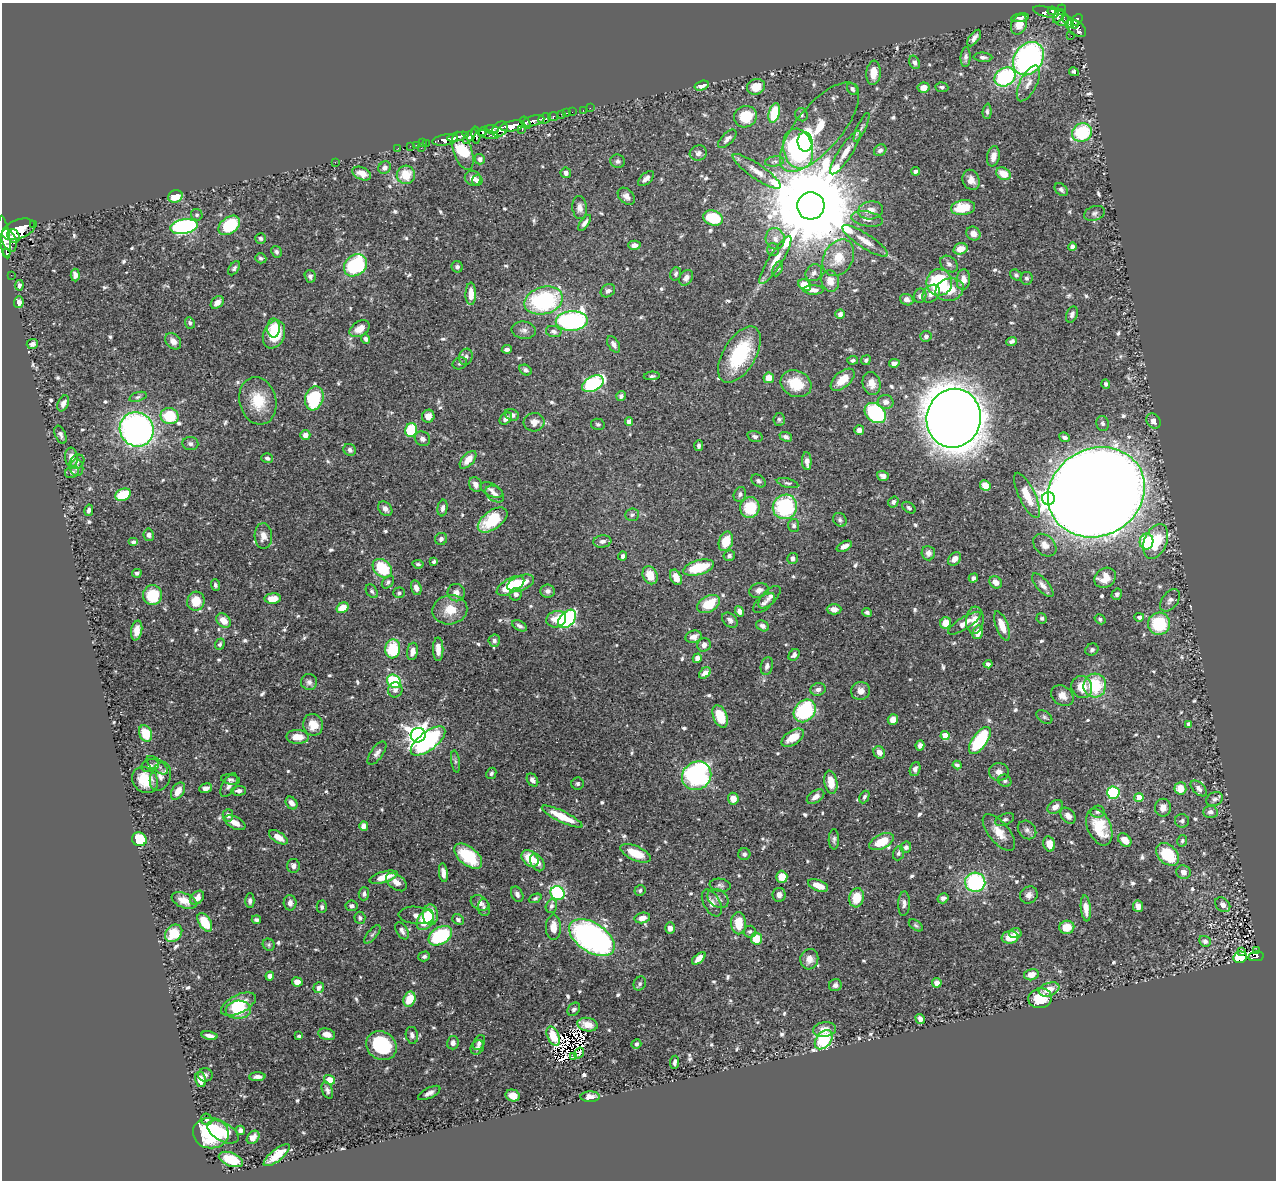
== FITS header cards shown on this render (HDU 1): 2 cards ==
NAXIS1  =                 1274
NAXIS2  =                 1178

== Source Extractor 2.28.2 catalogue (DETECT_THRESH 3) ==
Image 1274 x 1178 px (HDU 1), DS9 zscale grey, 1 PNG px = 1 image px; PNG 1278 x 1182 px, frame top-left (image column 1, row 1178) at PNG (2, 3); each listed source drawn as its Kron ellipse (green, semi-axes under 4 px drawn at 4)
Background 0.447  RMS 0.014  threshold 0.0434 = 3 sigma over >= 5 px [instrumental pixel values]
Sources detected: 730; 8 with non-positive FLUX_AUTO (blend fragments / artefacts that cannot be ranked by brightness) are neither listed nor drawn; of the other 722, the 500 brightest by FLUX_AUTO listed and drawn (222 fainter detections omitted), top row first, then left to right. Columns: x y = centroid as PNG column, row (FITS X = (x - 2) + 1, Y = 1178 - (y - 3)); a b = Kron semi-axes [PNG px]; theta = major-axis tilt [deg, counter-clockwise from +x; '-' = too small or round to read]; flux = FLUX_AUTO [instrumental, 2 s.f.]
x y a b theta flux
1061 10 5 4 - 210
1052 11 4 3 - 98
1046 12 13 5 -15 150
1058 16 8 3 58 120
1020 18 9 4 9 3.3
1061 18 8 7 - 210
1077 20 7 4 46 220
1068 22 7 3 -55 190
1075 24 4 2 - 91
1019 25 10 7 64 15
1076 28 11 7 -36 360
1071 36 2 2 - 6
974 38 9 5 54 4.9
966 57 10 5 87 3.2
983 57 9 4 -4 3.3
1028 59 18 14 54 270
914 62 7 5 -62 3.3
1074 72 5 3 - 2.5
873 73 12 7 85 15
1005 77 11 8 32 98
1028 83 19 8 64 9.6
702 86 7 4 18 8.2
756 87 9 7 18 17
923 87 6 5 - 10
942 87 6 4 -5 2
852 89 6 5 - 3
590 108 2 2 - 2.3
583 110 2 2 - 4.3
987 111 8 4 86 2.3
572 112 2 2 - 4.1
566 113 3 2 - 8
774 113 10 5 75 40
562 114 3 3 - 23
801 115 7 6 - 2.3
553 117 5 3 - 74
745 117 11 10 - 34
545 119 6 5 - 160
533 121 11 5 14 530
525 123 7 4 -57 230
512 126 12 5 10 1000
820 127 55 22 50 52
862 127 15 4 64 3.8
491 129 7 4 -5 180
500 129 9 6 39 460
522 129 3 3 - 70
483 131 5 4 - 230
1082 133 10 9 - 63
476 135 8 4 -85 210
489 135 10 3 -12 67
470 136 9 4 48 210
458 137 11 4 14 550
727 139 12 5 45 4.8
445 140 13 5 11 640
805 142 9 7 -83 62
422 143 2 2 - 6.9
426 143 3 2 - 12
416 145 2 2 - 4.7
410 146 2 2 - 5.1
398 148 2 2 - 6.2
421 148 2 2 - 24
798 149 20 14 -75 170
880 150 7 5 39 3.2
463 151 20 9 -71 45
845 152 26 6 57 12
698 153 8 7 - 4.1
993 156 10 6 78 7.3
480 159 5 5 - 3.9
618 161 7 6 - 3
774 161 10 5 9 2.7
335 162 2 2 - 67
385 168 7 5 40 4.5
757 171 29 7 -34 13
916 171 4 3 - 2.4
362 173 10 6 -24 8.4
566 173 5 5 - 3.5
1003 174 8 6 -28 15
406 175 9 9 - 22
473 178 8 7 - 6.2
646 179 10 5 42 4.6
477 180 5 5 - 3.2
971 180 10 8 -65 7
1061 190 7 5 -46 2.7
175 196 7 6 - 12
626 196 10 7 -45 5.5
811 206 13 13 - 26000
580 208 12 7 -83 6
963 208 12 7 7 28
871 210 12 9 9 8.2
1094 213 11 7 18 3.8
197 215 6 5 - 2.2
713 218 10 7 -16 48
867 219 16 7 -10 7
585 223 9 4 54 4.3
33 224 3 3 - 50
229 225 12 8 36 59
184 227 14 7 10 180
18 229 17 9 20 1900
973 234 7 6 - 7.9
14 236 7 5 -62 550
4 237 21 5 -81 1600
261 238 5 5 - 2.3
775 239 10 9 - 7.3
9 240 12 7 -70 830
865 241 27 7 -33 11
634 245 6 4 -1 4.3
1072 246 4 4 - 3.5
960 249 7 5 17 11
773 250 6 6 - 2.3
6 252 3 2 - 120
276 252 6 5 - 2.2
261 258 6 5 - 2.2
838 258 19 14 60 23
775 260 28 7 58 13
949 264 10 7 -38 4.2
355 265 12 10 40 100
457 267 6 5 - 2.7
234 268 8 4 56 2.2
778 269 8 4 66 2
814 273 9 7 48 3.9
676 274 7 5 71 2.3
11 275 2 2 - 4.4
75 275 6 4 -86 4.4
1016 275 6 5 - 2.1
310 276 6 5 - 3
686 278 8 6 59 4.5
1026 278 6 6 - 2.1
963 280 10 6 82 7.8
830 281 11 8 -73 8.5
939 282 13 13 - 99
19 285 5 4 - 2.5
805 285 7 5 -35 19
813 290 10 4 -1 5.1
949 290 14 11 17 16
608 291 8 6 32 3.3
471 294 11 5 90 11
931 294 10 7 48 7.1
920 296 7 6 - 3.2
907 300 7 5 -25 4.5
544 301 19 13 15 120
19 302 5 5 - 4.9
217 302 7 5 45 5.9
840 314 5 4 - 4
1072 314 8 5 69 3.1
572 321 16 10 3 220
190 323 6 5 - 2.1
274 328 9 6 -89 9.8
360 329 11 7 31 10
524 330 12 8 -7 4.8
554 331 8 5 -11 3
274 334 14 10 67 32
926 336 5 5 - 3.8
366 339 5 4 - 2.9
173 341 9 7 -46 6.6
1012 341 5 4 - 2.7
32 344 5 5 - 4.4
613 344 9 5 -59 4.4
507 349 5 4 - 2.6
739 355 31 16 59 73
466 357 8 6 73 3.4
853 360 5 4 - 2.1
866 360 5 4 - 2
460 363 7 6 - 2.2
894 363 5 4 - 3.9
526 370 6 5 - 2.9
652 376 8 4 4 2
769 378 5 5 - 11
843 380 14 8 41 17
872 383 11 9 -77 8.5
593 384 11 7 28 130
796 384 16 13 -25 26
1106 384 5 4 - 2.7
621 396 5 4 - 2.6
138 397 9 4 19 2.1
314 398 12 9 72 65
258 401 24 18 -76 29
886 402 8 7 - 5
63 403 8 5 67 4.9
875 413 11 9 -40 100
512 415 7 5 -27 4.5
170 416 9 8 - 39
428 416 6 6 - 6
954 418 29 27 77 3100
506 419 7 5 41 4.3
779 419 6 5 - 2
629 421 5 4 - 4.5
1154 421 8 6 -52 6
534 422 10 9 - 6.9
1102 423 7 6 - 3.1
598 424 7 5 -13 2
137 429 17 16 - 370
411 430 7 6 - 51
859 430 5 5 - 4.6
60 435 9 5 -67 3.1
305 435 5 5 - 6.6
755 437 8 5 -19 2.8
786 437 6 4 -22 3.1
1064 437 5 4 - 3.5
422 439 8 7 - 4.4
190 444 8 6 -7 2.8
699 446 5 4 - 3
350 450 6 5 - 3.7
71 457 10 6 -85 8.4
267 458 6 5 - 2.4
468 460 11 5 48 9.6
807 461 9 5 -87 5.4
77 462 8 6 42 2.8
77 468 8 6 -86 3.8
72 472 7 5 29 2.6
883 476 6 5 - 3.4
759 481 8 5 -36 2.5
788 483 11 4 -15 2.4
476 484 7 6 - 6.1
985 485 6 5 - 12
491 490 12 6 -26 4.3
1096 492 50 43 28 5400
495 494 10 7 -37 3.9
740 494 7 6 - 3
123 495 8 5 24 36
1027 495 25 8 -64 19
1048 498 6 6 - 320
893 502 5 5 - 2.8
750 507 10 9 - 34
785 507 12 12 - 84
443 508 8 5 82 3.7
909 508 7 5 -34 2.1
385 509 8 6 -48 4.6
89 510 6 4 77 2.9
632 515 7 6 - 2.6
493 520 17 9 36 47
840 520 7 6 - 2.9
794 525 6 5 - 2.7
149 535 6 5 - 2.7
263 536 13 9 -87 7.8
441 539 6 6 - 2.9
602 541 9 6 7 4
726 541 10 7 70 19
1156 541 18 11 67 40
134 542 5 3 - 2.6
1147 542 8 7 - 48
1045 545 13 9 -43 7.9
844 546 8 4 27 5.2
928 553 7 6 - 5.1
623 556 4 4 - 4.9
729 556 6 5 - 2.2
793 558 5 5 - 3.9
954 559 7 5 48 5.7
434 562 4 3 - 2
418 564 6 3 -7 1.9
699 567 16 7 16 41
382 568 11 8 -44 52
137 573 5 4 - 2.2
650 575 9 7 -66 17
676 577 8 5 -65 12
973 578 5 4 - 3.2
1105 578 11 9 35 19
388 582 7 5 47 2.4
996 582 7 5 -42 7.4
521 583 14 7 21 19
215 585 6 4 -70 2.3
1043 585 14 6 -49 6.3
510 586 15 7 30 39
416 588 7 5 -74 5
759 590 10 7 17 5.3
372 591 7 5 -54 2.2
548 591 7 6 - 4.8
399 593 6 5 - 2.3
456 593 9 8 - 6.5
516 594 6 6 - 4.6
1117 594 6 5 - 2.8
153 595 10 9 - 40
769 597 14 7 46 4.8
273 599 8 5 3 12
1170 600 13 8 52 5
196 601 9 8 - 21
764 603 13 6 40 4.1
709 604 12 8 28 29
342 608 6 5 - 16
834 609 7 5 0 6.1
450 610 17 14 11 21
739 611 5 4 - 4.2
867 612 5 4 - 2.4
1139 617 5 4 - 3.4
1042 618 5 5 - 2
556 619 10 8 18 14
567 619 11 7 46 180
1100 619 6 4 -32 2.1
730 620 9 6 -43 3.4
975 620 14 8 86 11
223 621 8 6 -44 12
946 623 6 5 - 11
964 623 19 6 32 9.9
1159 624 11 11 - 54
520 626 8 4 -28 3.1
762 626 7 5 -29 3.5
1002 626 15 6 -69 14
137 630 10 5 79 7.7
978 632 7 5 74 11
693 637 8 6 17 7.5
494 641 6 5 - 2.8
220 644 6 4 69 2.2
704 645 7 6 - 5
393 649 9 7 83 45
438 649 12 5 -89 8
1092 650 7 6 - 2.5
413 651 9 5 80 7.6
794 655 6 5 - 3.8
697 658 5 4 - 5.3
988 664 4 4 - 3.2
767 666 9 6 77 3.9
705 673 7 4 41 7.3
394 681 7 6 - 68
309 682 8 8 - 4
1095 685 12 11 - 46
1082 687 11 10 - 17
818 689 7 6 - 4.7
395 690 7 7 - 4.3
860 691 9 9 - 7.3
1062 696 12 9 -35 7.6
805 711 12 10 48 88
720 716 12 7 -67 30
1044 717 9 5 -35 2.2
893 719 5 5 - 7.7
1189 724 4 4 - 3.1
313 725 11 10 - 13
146 733 8 6 -64 23
418 735 7 7 - 680
945 735 4 4 - 14
298 737 11 7 -2 14
793 738 13 7 33 17
980 740 16 7 55 80
428 741 20 9 38 150
920 746 5 4 - 3.8
879 752 6 5 - 7.7
377 753 13 6 54 4.4
455 761 11 4 -82 2.5
150 765 9 6 18 2.9
157 765 13 6 -37 3.4
957 765 4 3 - 2.2
915 769 7 5 71 4.2
999 772 10 9 - 5.4
491 773 6 4 60 2
697 776 15 13 39 230
160 777 15 10 70 6.7
230 779 9 5 -11 2.7
145 780 14 12 -49 24
532 780 7 5 -55 4.6
1005 781 7 6 - 2.4
831 782 12 6 -80 17
578 784 6 6 - 2.5
229 785 13 6 61 5.4
206 788 7 4 17 5.2
1180 788 6 6 - 13
1199 789 10 5 -44 4.9
178 791 9 6 59 9.8
239 791 7 5 3 3.7
1113 793 6 6 - 85
816 797 9 6 33 6.1
864 797 7 4 63 2.3
1139 797 4 4 - 18
733 799 6 5 - 9.3
1215 799 9 6 23 3.6
291 803 7 5 -54 5.5
1055 807 8 6 36 6.6
1163 808 9 8 - 6.7
1097 812 7 6 - 2.8
1210 812 7 6 - 3.8
228 815 6 5 - 4.3
1068 816 9 6 -49 4.7
562 817 22 5 -26 27
1005 820 10 5 23 3.1
1182 821 7 6 - 2.7
235 823 11 6 -27 7.6
364 826 5 4 - 5.7
1099 827 19 11 -68 37
1027 830 10 8 -46 3.9
999 832 22 10 -51 15
278 837 10 5 -32 11
139 839 7 6 - 43
834 839 10 5 89 2.7
1125 840 7 5 -44 10
1182 841 6 5 - 2
882 842 13 7 26 25
1049 844 8 6 -76 9.3
906 847 6 5 - 3
636 853 16 7 -23 25
898 853 7 5 68 2.1
744 854 6 6 - 2.7
1168 854 13 9 -45 42
468 856 16 9 -39 40
530 858 10 7 -45 22
537 862 9 6 -61 6.5
293 866 7 6 - 3.8
1183 872 7 7 - 5.2
443 873 9 4 -81 5.4
384 877 15 5 16 15
782 877 6 5 - 14
396 882 12 7 -36 6.9
975 882 10 9 - 100
720 885 10 6 -8 3
818 885 10 5 -22 12
640 890 6 5 - 2.2
558 893 7 6 - 100
364 894 6 5 - 2.9
517 894 8 5 -64 3.3
779 895 7 6 - 5
1029 895 9 8 - 5.1
197 898 8 6 45 6.8
535 898 6 4 23 2
857 898 10 7 76 22
943 898 5 5 - 3.2
718 899 11 8 -36 5.5
184 900 13 7 -22 11
250 901 7 4 90 3
290 903 7 6 - 5.1
480 903 9 7 -31 5.5
712 903 15 8 -61 7.4
904 904 12 6 87 4.6
1223 905 8 6 -42 4.8
352 906 6 5 - 3.2
551 906 7 5 72 2.9
1138 906 6 5 - 6.5
322 907 6 5 - 2.5
484 908 8 6 -84 2.4
1086 908 13 5 -84 7.1
416 915 18 8 -6 7.9
430 915 10 7 -88 25
360 918 6 5 - 2.1
642 918 8 5 12 8.5
256 920 4 4 - 3
425 920 11 7 57 23
458 920 6 5 - 2.6
205 922 10 6 -58 26
739 923 11 7 -89 23
916 925 8 4 -37 2
553 927 13 7 -90 11
1067 927 7 6 - 15
670 928 5 5 - 5.9
402 931 9 5 -61 4.2
750 932 6 6 - 2.1
174 933 10 7 47 24
1015 933 6 5 - 3.8
372 934 11 5 50 2.4
440 936 13 8 31 78
592 937 25 14 -33 320
1010 937 8 6 4 17
756 938 6 5 - 21
1205 941 6 5 - 3.4
269 945 6 5 - 1.9
1241 951 3 2 - 3.5
1257 951 3 3 - 15
424 956 6 4 16 2.2
1256 956 8 5 10 87
1240 957 7 6 - 37
699 958 8 4 40 7.5
809 959 10 9 - 8
1031 975 7 5 13 8.6
270 976 4 4 - 8.4
297 982 5 4 - 11
640 983 7 5 61 2.1
937 983 4 4 - 6.9
835 985 6 6 - 3.6
319 988 6 5 - 4.1
1049 989 10 6 20 12
1040 998 12 10 12 22
409 999 8 5 69 22
238 1004 19 9 26 26
574 1009 7 5 49 3.2
238 1010 12 9 4 38
920 1019 5 4 - 4.5
588 1025 10 6 -9 8.7
824 1030 11 7 4 9.9
327 1034 8 5 -13 9.3
412 1035 8 6 -79 3.8
210 1036 8 3 -12 5.3
299 1036 4 3 - 2
553 1036 10 5 -64 18
824 1040 11 7 50 75
453 1043 6 6 - 4.3
479 1043 8 5 62 3
636 1044 5 4 - 2.5
381 1046 16 13 -36 73
477 1047 8 6 51 3.5
579 1053 6 3 57 2.3
574 1057 4 2 - 2.1
675 1062 6 3 85 3.2
205 1075 7 6 - 2.8
257 1077 8 4 1 4.7
200 1079 8 5 -78 12
329 1080 6 4 -18 19
327 1090 9 5 -69 3.3
429 1093 12 5 27 4.4
513 1095 7 6 - 9.2
590 1097 9 5 1 5.8
207 1119 6 5 - 2
240 1130 4 4 - 2.9
223 1132 17 9 -29 15
211 1133 18 15 -9 80
253 1137 7 5 53 5.3
277 1155 16 5 39 15
231 1159 13 6 -20 27
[222 fainter detections neither listed nor drawn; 8 non-positive-flux detections neither listed nor drawn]